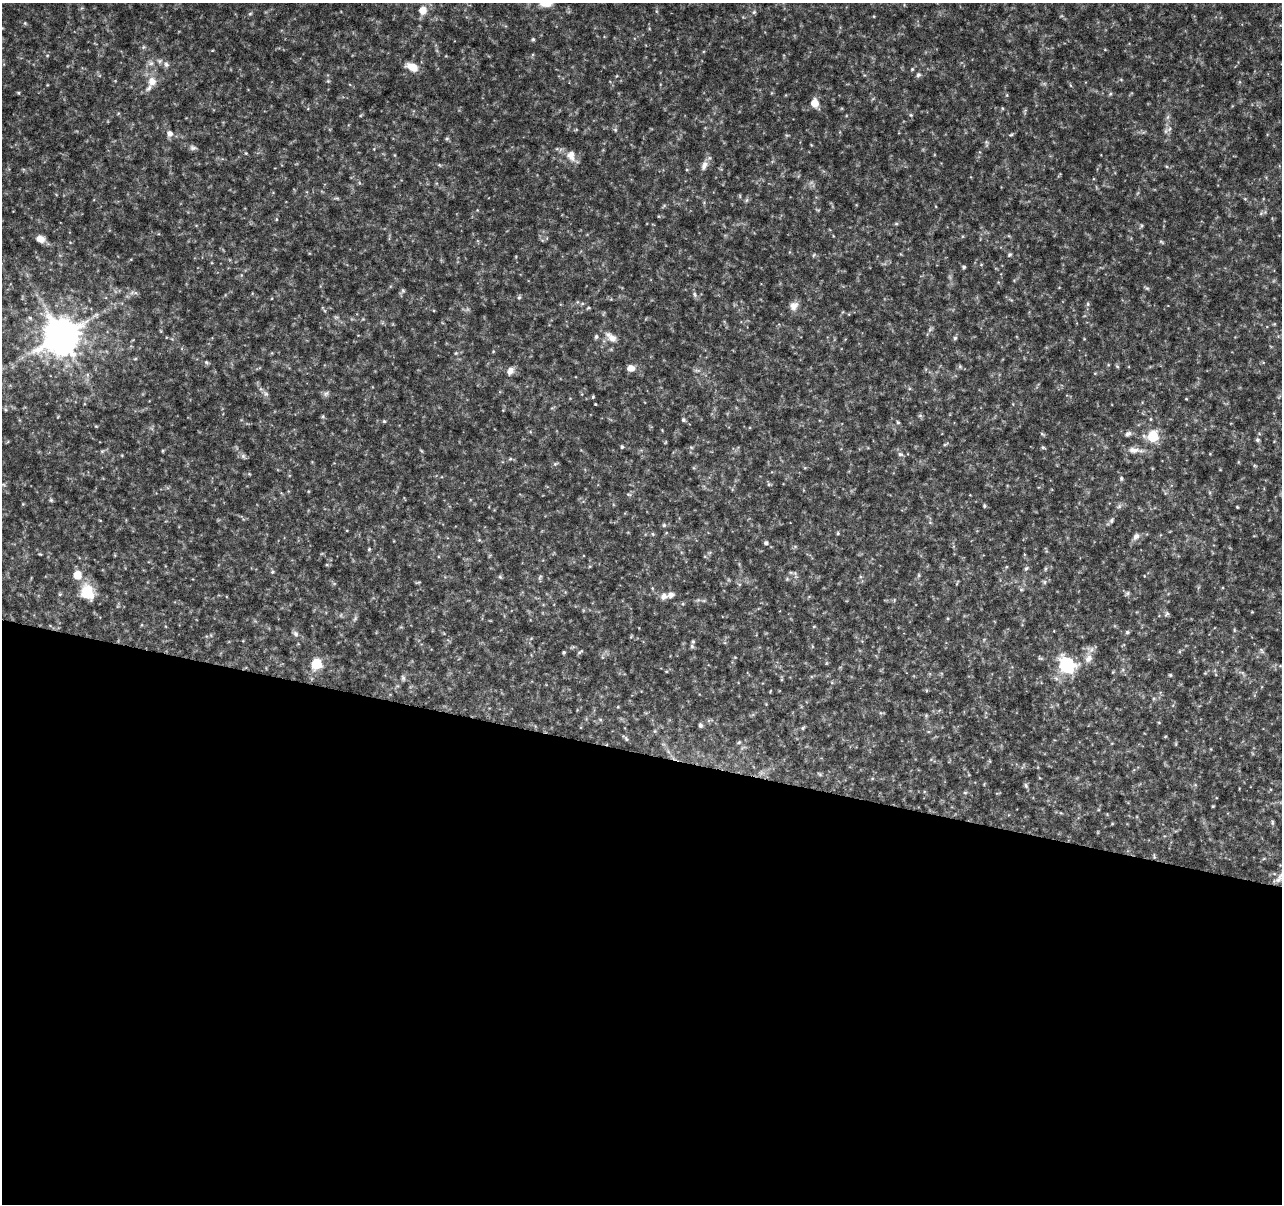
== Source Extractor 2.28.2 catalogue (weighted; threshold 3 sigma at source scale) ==
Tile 14 of 4 x 4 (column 2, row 4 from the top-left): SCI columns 1283-2562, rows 228-1429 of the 5138 x 5324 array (HDU 1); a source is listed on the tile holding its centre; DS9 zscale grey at full resolution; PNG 1284 x 1206 px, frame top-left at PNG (2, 3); no overlay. Shown black and unused: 38% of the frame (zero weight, under 4 of 8 exposures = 1% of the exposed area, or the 3 px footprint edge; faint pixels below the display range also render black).
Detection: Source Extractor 2.28.2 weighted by HDU 2 'WHT'; one run over the whole footprint, this tile lists its part. Background 0.0619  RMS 0.0032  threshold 0.0132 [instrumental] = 3 sigma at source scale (4.09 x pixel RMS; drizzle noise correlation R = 1.36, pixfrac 0.8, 0.0396/0.0396 arcsec/px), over >= 5 px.
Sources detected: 180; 4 too faint to see at this stretch — not listed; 5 inside a brighter listed object's ellipse — not listed separately; the other 171 listed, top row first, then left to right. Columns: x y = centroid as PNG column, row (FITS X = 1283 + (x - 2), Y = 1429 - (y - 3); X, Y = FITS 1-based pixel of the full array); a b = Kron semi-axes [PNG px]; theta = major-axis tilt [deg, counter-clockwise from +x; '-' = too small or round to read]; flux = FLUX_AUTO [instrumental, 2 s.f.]
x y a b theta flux
423 10 10 10 - 3.5
656 11 6 4 -71 0.36
754 12 6 5 - 0.53
250 14 6 4 3 0.39
874 16 4 4 - 0.26
25 23 5 5 - 0.38
533 39 5 4 - 0.44
143 47 6 4 89 0.48
1105 50 5 3 - 0.26
151 63 9 7 0 1.2
166 64 9 8 - 1.2
412 67 14 8 -24 4.1
912 69 5 4 - 0.37
918 75 7 6 - 0.71
152 81 14 12 74 3.4
328 81 5 4 - 0.38
47 85 4 3 - 0.22
18 93 4 4 - 0.32
1110 94 6 4 45 0.43
1007 95 6 4 90 0.34
815 103 9 7 -82 3.6
1002 108 5 3 - 0.28
118 114 5 3 - 0.3
911 115 5 5 - 0.4
1168 117 7 5 87 0.73
1169 129 12 5 33 1.1
576 130 6 3 20 0.29
615 130 6 5 - 0.51
170 133 7 7 - 1.7
1011 134 6 4 20 0.42
787 135 6 4 17 0.38
447 139 6 5 - 0.44
986 142 6 5 - 0.54
811 145 4 4 - 0.24
193 148 10 7 -8 0.91
571 156 16 12 -69 3.1
704 165 14 8 67 1.9
740 196 6 4 -72 0.33
337 198 8 3 -5 0.47
1245 199 6 3 -18 0.32
747 200 6 4 88 0.52
664 206 7 4 38 0.42
1261 213 6 5 - 0.53
896 224 6 4 0 0.4
1141 226 7 4 90 0.43
40 239 9 7 -16 2.5
1161 242 8 4 -27 0.46
814 255 6 4 59 0.4
1009 255 6 5 - 0.51
964 267 5 4 - 0.5
1147 288 7 5 -26 0.51
403 291 7 5 -90 0.61
132 292 7 4 20 0.66
695 295 9 6 -62 0.78
519 297 6 5 - 0.49
1088 304 6 5 - 0.53
794 306 12 10 61 2.2
588 308 6 4 25 0.38
30 318 6 6 - 0.67
1274 324 5 4 - 0.32
930 329 8 4 46 0.62
62 335 11 11 - 860
596 337 5 5 - 0.62
612 338 16 10 -42 2.8
955 338 5 5 - 0.54
456 353 5 5 - 0.38
135 359 6 3 19 0.34
206 362 6 6 - 0.53
960 366 7 5 -70 0.51
1117 366 5 4 - 0.41
631 368 8 7 - 2.4
510 371 11 8 54 1.9
1095 373 4 3 - 0.27
326 393 10 6 30 0.82
266 394 10 6 -52 0.98
593 397 5 3 - 0.36
1186 399 4 3 - 0.22
595 404 2 2 - 0.24
920 415 6 5 - 0.53
323 417 6 5 - 0.46
1150 419 6 4 -90 0.35
683 420 5 5 - 0.61
384 421 4 4 - 0.41
898 422 5 4 - 0.42
1042 434 8 3 -34 0.4
1128 434 9 6 35 0.96
1153 436 6 6 - 21
1257 440 5 5 - 0.62
945 444 9 3 29 0.41
622 447 5 4 - 0.47
691 447 6 4 -19 0.37
1043 447 6 4 -15 0.42
1133 450 17 9 -1 2.5
102 451 6 5 - 0.5
163 451 5 3 - 0.29
421 451 6 4 -45 0.34
900 454 8 6 -14 0.74
243 456 6 6 - 0.78
510 459 6 4 19 0.43
555 464 6 5 - 0.52
1255 466 6 4 -19 0.37
805 468 6 4 -18 0.32
249 474 5 3 - 0.32
1121 478 6 5 - 0.57
769 484 6 5 - 0.44
629 494 7 4 -18 0.45
51 500 5 5 - 0.47
984 506 5 4 - 0.42
1119 506 7 5 45 0.75
1237 507 3 2 - 0.29
1111 521 7 5 48 0.76
930 522 6 3 -19 0.35
664 525 5 5 - 0.52
838 533 5 4 - 0.41
653 534 5 5 - 0.41
1136 536 10 8 50 1.5
479 540 5 5 - 0.38
766 543 5 5 - 0.72
795 546 6 4 0 0.47
369 549 4 4 - 0.37
1026 568 7 5 48 0.61
1045 569 6 4 71 0.42
272 572 6 5 - 0.48
77 575 10 9 - 3.9
919 575 6 4 90 0.41
1144 576 4 3 - 0.2
500 577 6 5 - 0.47
540 577 8 4 55 0.48
787 579 5 5 - 0.39
417 582 7 3 10 0.36
1044 582 6 5 - 0.54
652 588 6 4 -72 0.36
1021 590 6 4 -1 0.42
87 593 17 14 -63 9.1
1127 593 7 5 23 0.61
664 596 10 9 - 1.7
1252 612 3 3 - 0.23
1167 614 8 6 61 0.6
355 619 9 5 63 0.7
814 626 5 3 - 0.3
1234 630 6 4 -89 0.35
1127 632 6 5 - 0.55
296 634 9 6 -58 1
692 646 6 5 - 0.58
1262 651 9 4 -60 0.59
564 652 4 3 - 0.44
580 652 8 3 40 0.48
1088 658 13 10 57 2.4
826 663 6 3 71 0.31
316 664 6 6 - 21
1067 665 8 7 - 74
666 671 5 3 - 0.24
1170 675 5 5 - 0.38
403 678 8 5 -88 0.74
618 707 5 3 - 0.27
880 713 6 4 -89 0.43
926 715 6 5 - 0.43
700 725 5 5 - 0.67
803 728 6 5 - 0.48
626 738 10 4 -45 0.66
739 742 6 5 - 0.48
1176 744 6 4 -72 0.35
820 774 7 4 -36 0.44
872 778 5 3 - 0.32
1026 785 8 5 -64 0.6
965 792 6 4 -1 0.41
1213 806 3 3 - 0.31
1272 822 8 4 -89 0.45
1112 824 5 3 - 0.28
1154 856 8 3 -83 0.48
1278 879 16 8 35 2.2
Overlapping masked pixels (flux is a lower limit): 1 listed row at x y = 1154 856